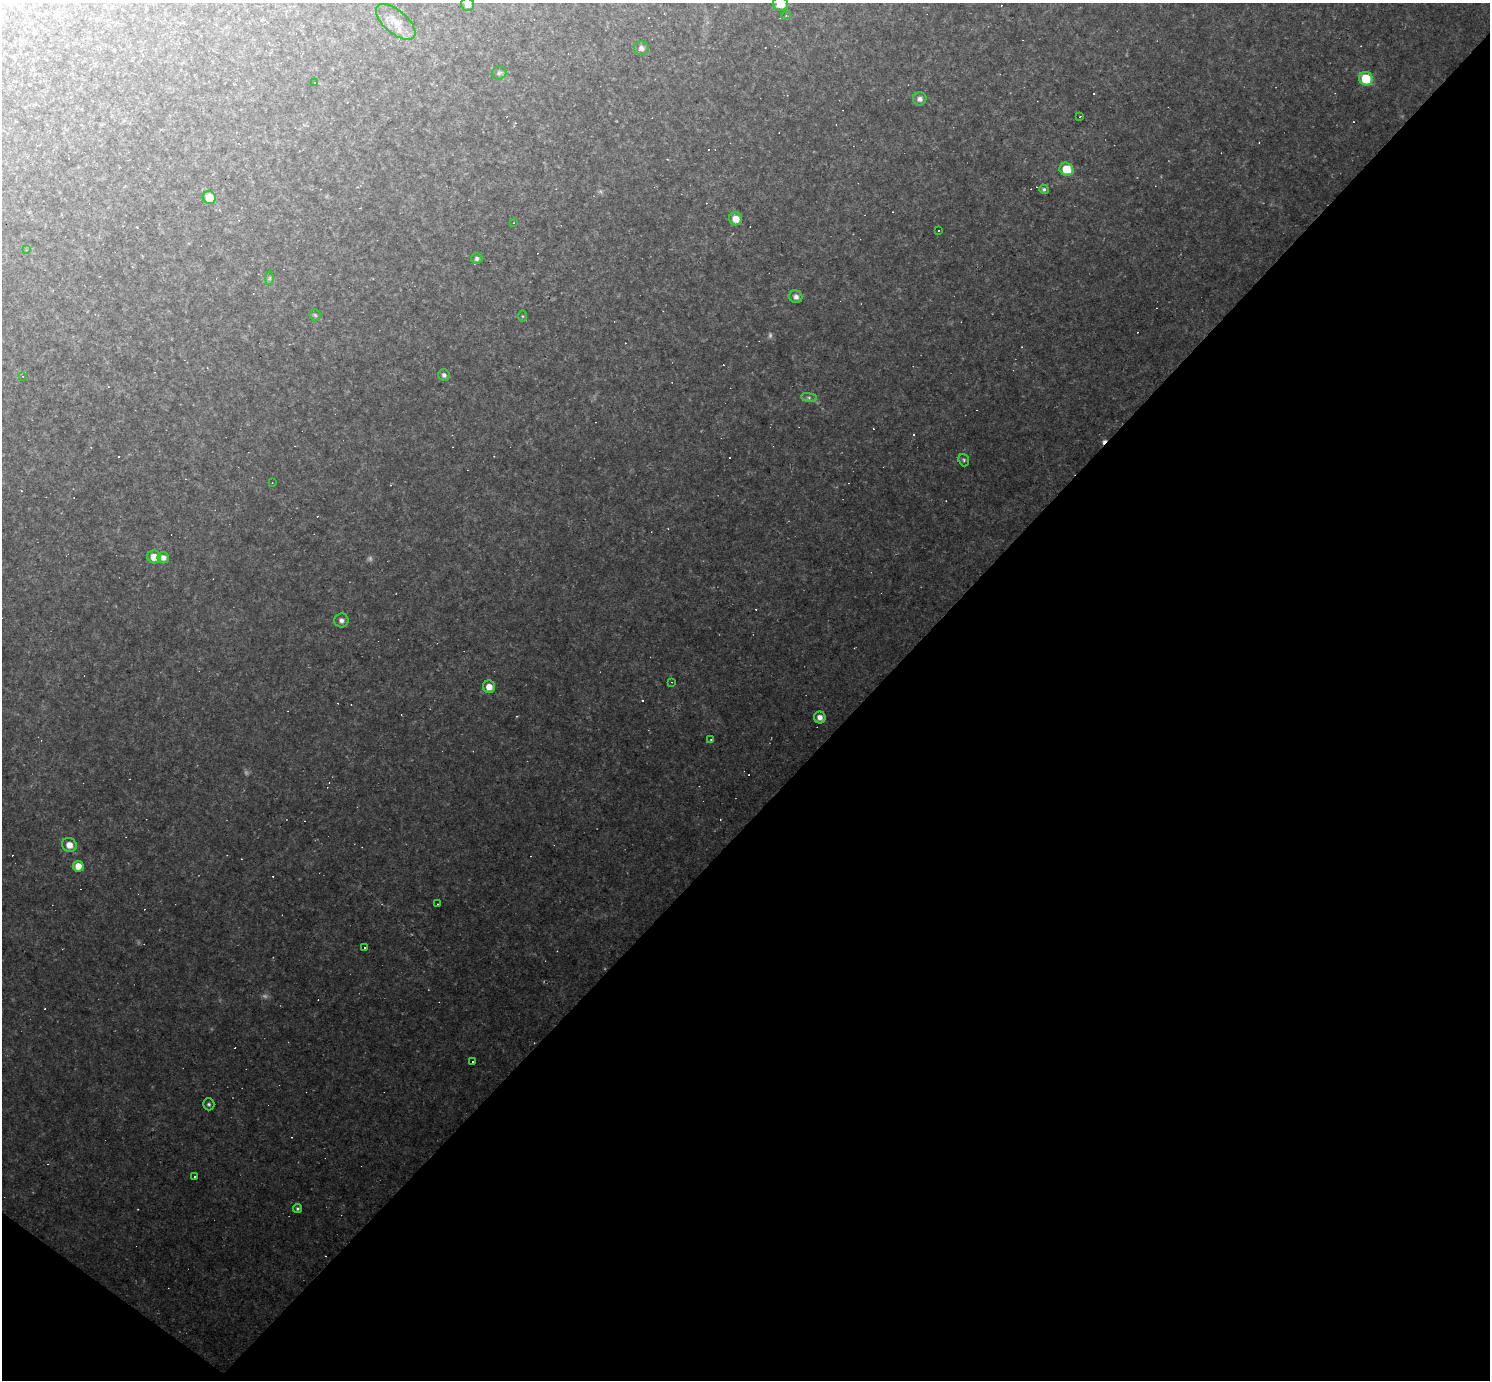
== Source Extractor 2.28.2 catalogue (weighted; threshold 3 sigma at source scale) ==
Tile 15 of 4 x 4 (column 3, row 4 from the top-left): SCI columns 2975-4462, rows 293-1670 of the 5949 x 5952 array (HDU 1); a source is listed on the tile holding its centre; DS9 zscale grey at full resolution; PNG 1492 x 1382 px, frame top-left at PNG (2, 3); each listed source drawn as its Kron ellipse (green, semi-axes under 4 px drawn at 4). Shown black and unused: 43% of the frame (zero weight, under 2 of 3 exposures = <1% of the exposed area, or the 3 px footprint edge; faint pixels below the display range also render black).
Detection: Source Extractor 2.28.2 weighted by HDU 2 'WHT'; one run over the whole footprint, this tile lists its part. Background 0.0987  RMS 0.01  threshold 0.0455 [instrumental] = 3 sigma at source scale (4.5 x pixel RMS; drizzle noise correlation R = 1.50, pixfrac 1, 0.05/0.05 arcsec/px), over >= 5 px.
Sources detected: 84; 5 too faint to see at this stretch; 37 cosmic-ray / hot-pixel residue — neither listed nor drawn; the other 42 listed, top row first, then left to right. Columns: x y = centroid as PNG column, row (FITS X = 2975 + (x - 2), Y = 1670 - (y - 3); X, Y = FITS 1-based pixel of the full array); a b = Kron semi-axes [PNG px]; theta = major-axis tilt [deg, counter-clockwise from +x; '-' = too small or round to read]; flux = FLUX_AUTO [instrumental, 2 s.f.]
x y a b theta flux
780 4 7 7 - 17
468 5 6 6 - 5.5
786 16 5 3 - 0.91
396 22 24 11 -41 15
641 48 7 7 - 4.8
499 73 7 6 - 2.4
1366 79 7 6 - 35
315 83 2 2 - 0.69
920 99 7 6 - 4.7
1080 117 3 2 - 1.3
1066 169 7 6 - 23
1044 189 5 4 - 2
209 197 6 6 - 16
736 219 6 6 - 13
514 222 3 2 - 0.73
938 230 3 3 - 3
26 250 3 3 - 0.71
477 259 5 5 - 2.5
270 278 7 4 89 1.7
796 297 7 6 - 4.8
315 315 6 5 - 1.7
522 316 5 3 - 1.1
444 375 6 5 - 3.2
23 376 4 3 - 1.2
809 397 8 4 -8 2.4
964 460 6 5 - 2.1
272 483 2 2 - 0.53
154 557 7 6 - 12
163 558 6 5 - 5.6
341 620 7 7 - 4.1
672 682 3 2 - 0.68
489 687 6 6 - 10
820 717 6 6 - 6.1
711 739 3 2 - 0.73
69 845 7 7 - 10
78 866 5 5 - 14
438 904 3 2 - 0.62
365 948 3 3 - 4.2
472 1062 3 2 - 0.82
209 1104 6 5 - 2.2
195 1177 3 2 - 1
297 1208 5 4 - 1.9
Isophote crosses this tile's border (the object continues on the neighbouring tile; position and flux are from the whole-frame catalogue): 2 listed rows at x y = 780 4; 468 5